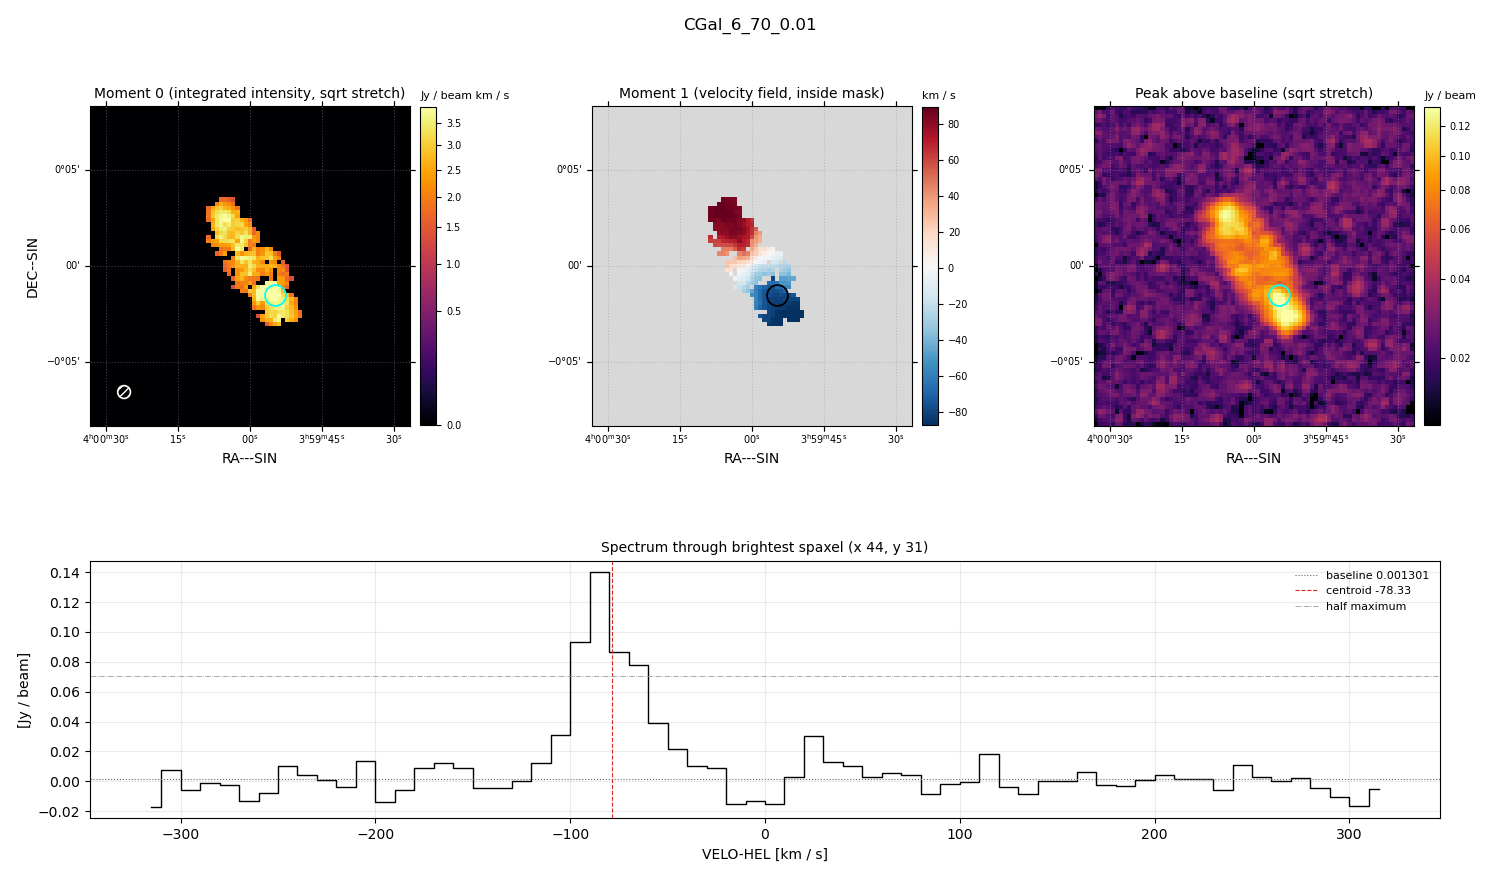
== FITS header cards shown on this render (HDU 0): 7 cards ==
OBJECT  = 'CGal_6_70_0.01'
BUNIT   = 'JY/BEAM '           /
CTYPE1  = 'RA---SIN'           /
CTYPE2  = 'DEC--SIN'           /
CTYPE3  = 'VELO-HEL'           /
NAXIS3  =                   64 / length of data axis 3
CUNIT3  = 'km/s    '           /

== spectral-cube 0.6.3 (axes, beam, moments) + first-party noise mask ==
SpectralCube HDU 0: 64 channels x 77 x 77 spaxels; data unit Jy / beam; figure title: CGal_6_70_0.01
Units: BUNIT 'JY/BEAM' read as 'Jy/beam' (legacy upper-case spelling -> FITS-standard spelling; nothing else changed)
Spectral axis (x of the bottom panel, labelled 'VELO-HEL [km / s]'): -315 .. 315 km / s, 64 channels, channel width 10 km / s
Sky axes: RA---SIN/DEC--SIN; field 16.7' x 16.7' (13 arcsec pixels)
Beam (drawn as the hatched ellipse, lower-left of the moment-0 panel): BMAJ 40 arcsec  BMIN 40 arcsec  BPA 0 deg
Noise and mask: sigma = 0.010 Jy / beam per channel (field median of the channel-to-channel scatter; agrees with the line-free scatter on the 5600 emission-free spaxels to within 2%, no correlation factor applied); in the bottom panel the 60 channels outside the line scatter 9.8e-03 Jy / beam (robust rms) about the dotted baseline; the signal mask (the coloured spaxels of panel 2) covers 6% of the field
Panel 1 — Moment 0 (line voxels x channel width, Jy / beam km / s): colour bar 0 .. 3.88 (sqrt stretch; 0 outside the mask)
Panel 2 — Moment 1 (intensity-weighted velocity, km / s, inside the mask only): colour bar -88 .. 89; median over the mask -2
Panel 3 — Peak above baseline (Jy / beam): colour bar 0.0147 .. 0.134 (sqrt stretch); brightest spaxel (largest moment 0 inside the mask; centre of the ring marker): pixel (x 44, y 31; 0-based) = FK5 03h59m55s -00d01m30s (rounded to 1 s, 15 arcsec steps: no finer than the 13 arcsec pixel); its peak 0.139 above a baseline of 0.001301
Panel 4 — spectrum at that spaxel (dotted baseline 0.001301 Jy / beam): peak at -85 km / s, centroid -78.33 km / s (red dashed line; intensity-weighted over the run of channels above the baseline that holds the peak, -120 .. -20 km / s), W50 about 40 km / s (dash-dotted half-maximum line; edge to edge of the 4 channels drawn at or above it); detected line -100 .. -60 km / s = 4 of 64 channels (6%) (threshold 4 sigma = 0.04 Jy / beam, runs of >= 3 channels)